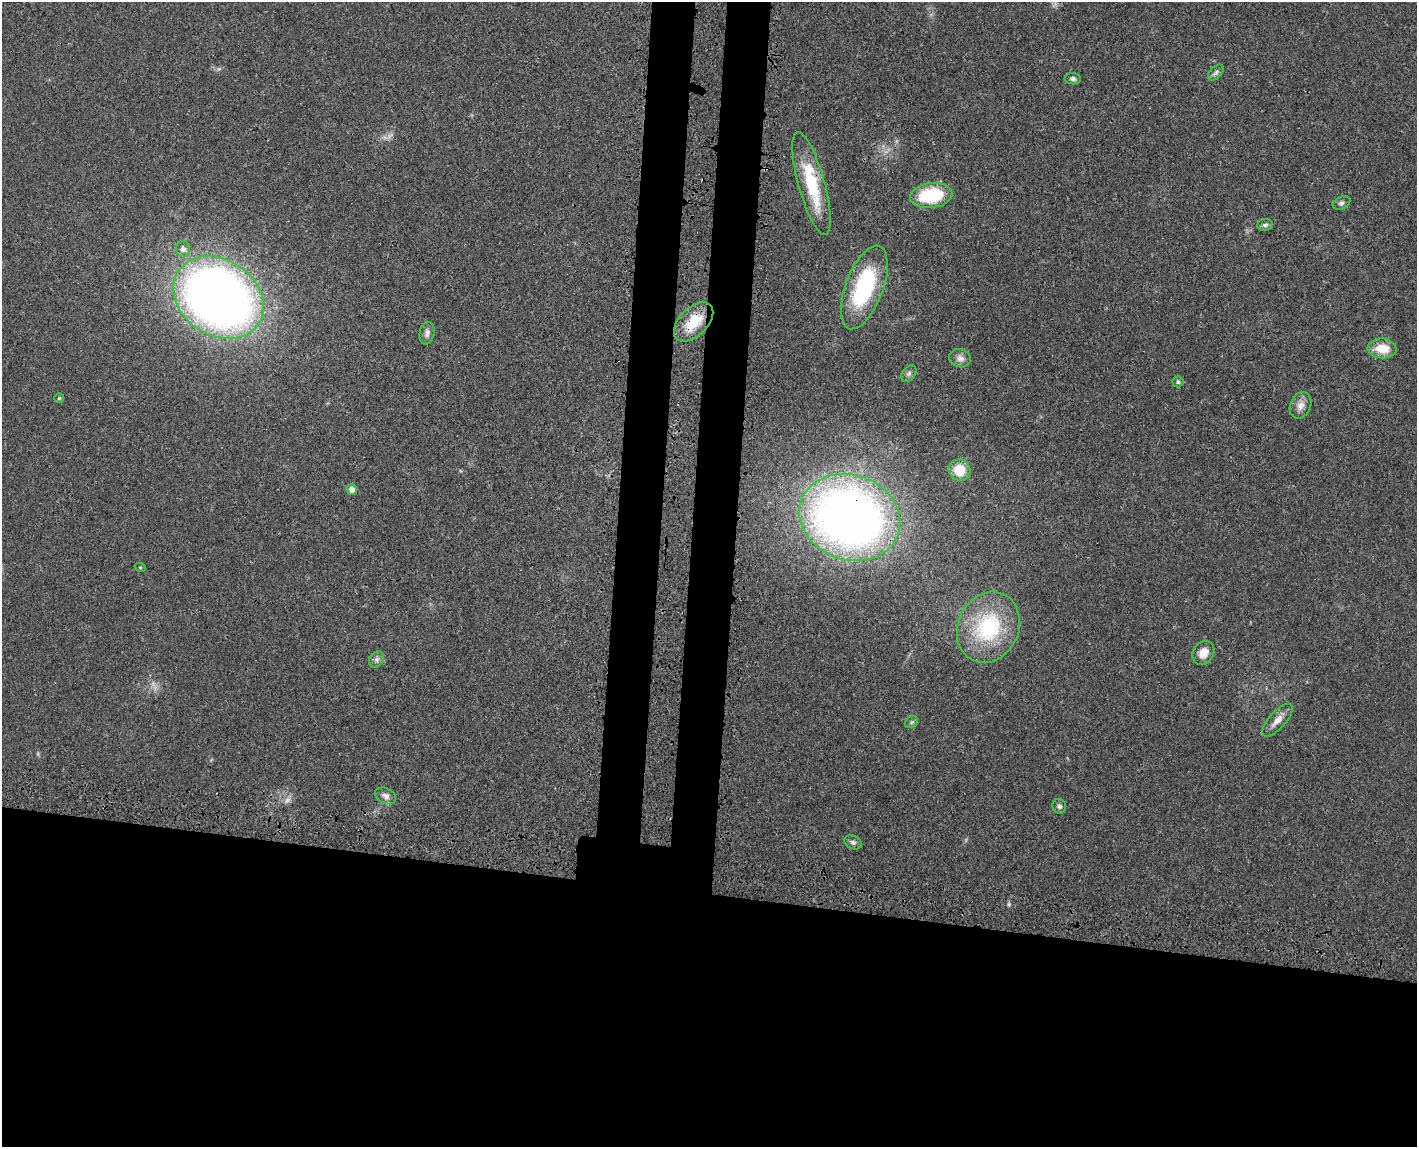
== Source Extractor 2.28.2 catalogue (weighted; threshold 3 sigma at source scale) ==
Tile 11 of 3 x 4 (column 2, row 4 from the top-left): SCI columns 1601-3015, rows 83-1227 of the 4726 x 4742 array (HDU 1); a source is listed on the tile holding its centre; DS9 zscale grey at full resolution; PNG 1419 x 1149 px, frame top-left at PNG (2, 2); each listed source drawn as its Kron ellipse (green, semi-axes under 4 px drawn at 4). Shown black and unused: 27% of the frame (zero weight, under 3 of 4 exposures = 8% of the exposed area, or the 3 px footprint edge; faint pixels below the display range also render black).
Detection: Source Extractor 2.28.2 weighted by HDU 2 'WHT'; one run over the whole footprint, this tile lists its part. Background 0.021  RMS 0.0034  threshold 0.0152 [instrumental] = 3 sigma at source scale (4.5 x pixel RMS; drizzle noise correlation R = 1.50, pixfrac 1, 0.05/0.05 arcsec/px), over >= 5 px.
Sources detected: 31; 1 too faint to see at this stretch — neither listed nor drawn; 1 inside a brighter listed object's ellipse — not listed separately; the other 29 listed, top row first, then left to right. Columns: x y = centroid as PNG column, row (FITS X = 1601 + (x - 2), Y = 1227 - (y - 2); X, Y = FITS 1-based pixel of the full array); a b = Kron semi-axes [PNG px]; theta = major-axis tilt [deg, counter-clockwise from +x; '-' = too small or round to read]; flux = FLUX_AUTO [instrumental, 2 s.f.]
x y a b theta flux
1216 73 10 5 47 0.97
1073 79 8 5 -4 0.91
811 183 53 13 -74 20
931 195 21 12 7 20
1341 203 9 6 26 0.98
1265 225 8 6 8 0.94
183 249 8 7 - 1.4
864 287 44 19 69 34
218 298 48 38 -34 320
694 322 24 14 45 11
427 333 11 7 80 1.5
1382 348 14 10 -3 6.3
960 358 11 9 -18 1.8
909 374 9 6 49 0.96
1178 382 5 5 - 0.64
59 398 5 5 - 0.45
1300 405 13 10 67 2.6
959 470 11 10 - 7.9
352 489 5 5 - 2.1
850 517 51 42 -20 260
140 567 5 3 - 0.33
988 627 36 30 65 30
1203 653 13 10 57 3.8
377 659 9 7 53 1.1
1277 720 20 8 48 3.1
911 722 7 5 36 0.62
386 796 11 7 -27 1.6
1059 806 7 7 - 0.97
853 842 9 6 -27 0.98
Overlapping masked pixels (flux is a lower limit): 3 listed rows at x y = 811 183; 694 322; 850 517